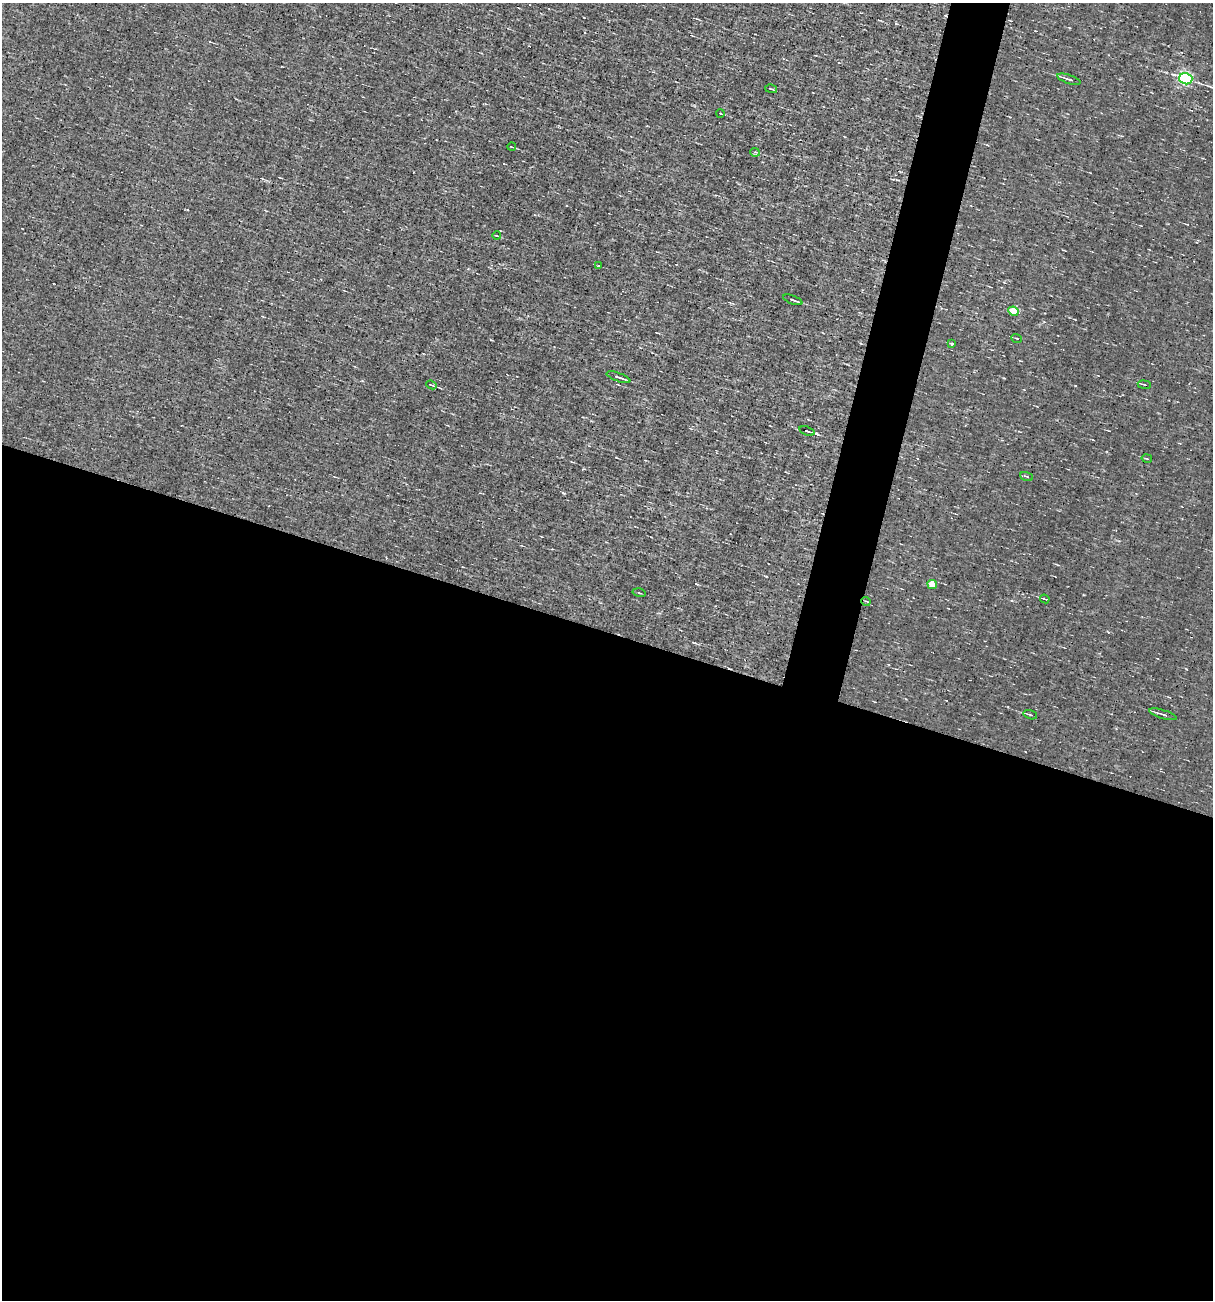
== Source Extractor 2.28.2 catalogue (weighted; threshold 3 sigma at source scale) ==
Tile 14 of 4 x 4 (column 2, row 4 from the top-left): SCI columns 1326-2536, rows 1-1298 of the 5198 x 5194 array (HDU 1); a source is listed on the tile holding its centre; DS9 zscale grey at full resolution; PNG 1215 x 1302 px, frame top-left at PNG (2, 3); each listed source drawn as its Kron ellipse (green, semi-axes under 4 px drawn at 4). Shown black and unused: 54% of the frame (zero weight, under 3 of 4 exposures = <1% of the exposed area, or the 3 px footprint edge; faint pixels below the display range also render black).
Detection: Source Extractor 2.28.2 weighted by HDU 2 'WHT'; one run over the whole footprint, this tile lists its part. Background -0.00129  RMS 0.035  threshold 0.158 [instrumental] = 3 sigma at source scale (4.5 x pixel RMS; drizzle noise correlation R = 1.50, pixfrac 1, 0.05/0.05 arcsec/px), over >= 5 px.
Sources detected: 25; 1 cosmic-ray / hot-pixel residue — neither listed nor drawn; the other 24 listed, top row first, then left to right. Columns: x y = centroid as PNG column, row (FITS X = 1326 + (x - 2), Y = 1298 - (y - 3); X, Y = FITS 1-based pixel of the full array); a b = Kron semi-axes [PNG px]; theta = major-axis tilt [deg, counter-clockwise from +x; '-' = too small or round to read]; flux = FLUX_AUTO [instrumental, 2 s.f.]
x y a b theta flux
1069 79 12 3 -18 11
1186 79 6 5 - 690
771 89 6 2 -13 3.4
720 113 4 2 - 2.9
512 147 4 2 - 2.6
755 152 5 4 - 4.7
497 236 4 2 - 2.9
599 266 3 3 - 18
793 300 10 2 -19 10
1013 311 5 4 - 56
1017 338 5 2 - 2.7
952 344 3 3 - 4.9
618 377 12 3 -19 10
431 385 5 3 - 4.6
1144 385 6 3 -8 4.4
807 431 8 2 -19 8.6
1147 458 5 2 - 3.7
1027 476 6 3 -19 4.1
932 584 5 4 - 58
639 593 6 3 -14 3.5
1045 599 5 2 - 4.1
866 601 5 3 - 2.9
1163 714 14 3 -17 11
1030 715 7 3 -16 6.6
Unlisted compact peaks at least as high as the median listed source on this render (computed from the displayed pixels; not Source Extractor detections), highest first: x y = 1075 386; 766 576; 616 457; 1004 282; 1004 378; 1108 632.